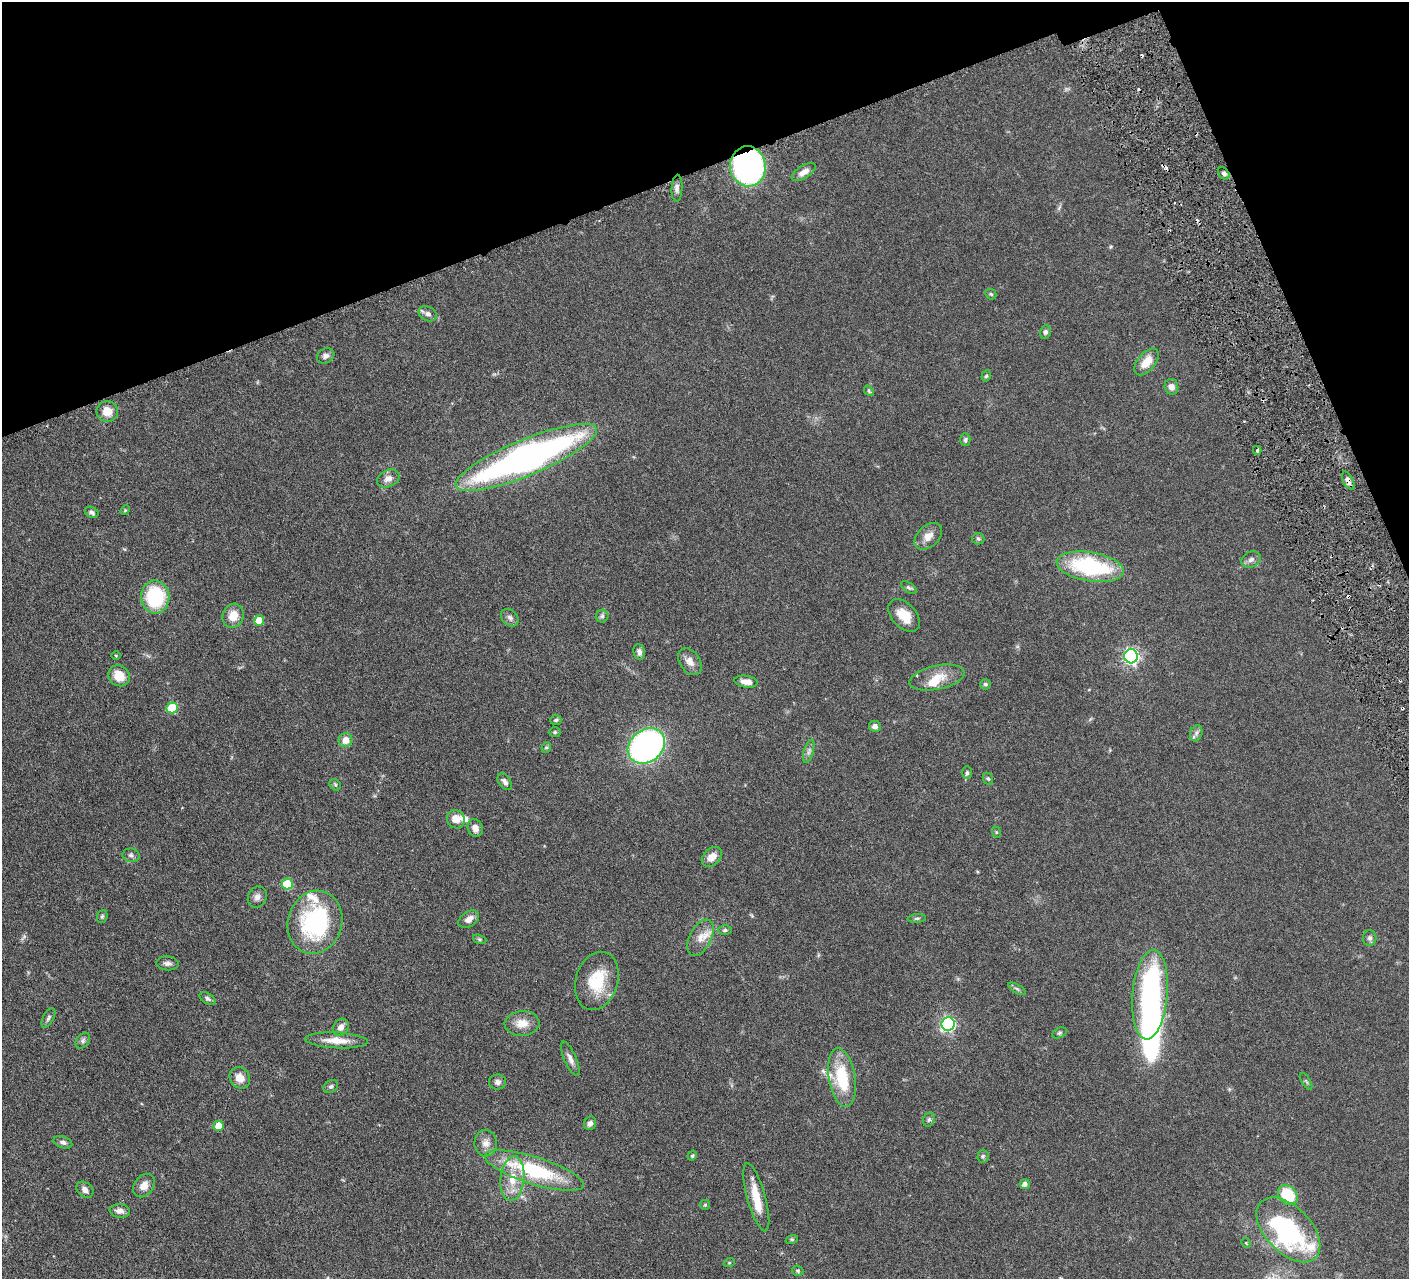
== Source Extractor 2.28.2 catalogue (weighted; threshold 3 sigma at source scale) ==
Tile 3 of 4 x 4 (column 3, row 1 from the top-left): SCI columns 2819-4225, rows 4135-5411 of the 5639 x 5584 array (HDU 1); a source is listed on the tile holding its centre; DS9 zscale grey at full resolution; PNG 1411 x 1281 px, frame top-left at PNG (2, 2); each listed source drawn as its Kron ellipse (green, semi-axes under 4 px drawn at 4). Shown black and unused: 18% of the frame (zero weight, under 3 of 6 exposures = <1% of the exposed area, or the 3 px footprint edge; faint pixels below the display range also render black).
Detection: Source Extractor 2.28.2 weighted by HDU 2 'WHT'; one run over the whole footprint, this tile lists its part. Background 0.0705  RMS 0.0033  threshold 0.0136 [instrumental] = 3 sigma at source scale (4.09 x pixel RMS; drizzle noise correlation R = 1.36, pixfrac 0.8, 0.05/0.05 arcsec/px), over >= 5 px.
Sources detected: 120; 4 inside a brighter object's white glare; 4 cosmic-ray / hot-pixel residue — neither listed nor drawn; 6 inside a brighter listed object's ellipse — not listed separately; the other 106 listed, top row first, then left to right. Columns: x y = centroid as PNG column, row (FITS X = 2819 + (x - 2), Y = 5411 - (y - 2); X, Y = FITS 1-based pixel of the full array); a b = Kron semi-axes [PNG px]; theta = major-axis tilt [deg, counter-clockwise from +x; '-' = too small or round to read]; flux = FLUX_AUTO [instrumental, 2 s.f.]
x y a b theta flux
748 166 20 18 -83 100
804 172 13 6 31 1.9
1224 173 7 5 -48 0.75
677 188 13 5 87 1.1
991 294 6 5 - 0.46
428 314 9 7 -26 1.1
1045 332 7 5 68 0.79
326 356 9 7 31 1.1
1146 362 16 9 49 4.3
986 376 6 4 71 0.45
1171 387 8 7 - 1.5
869 391 6 4 -49 0.41
107 411 11 10 - 3.5
965 440 6 5 - 0.66
1257 450 4 3 - 0.44
526 457 76 18 22 140
388 478 11 8 26 1.9
1348 481 10 5 -64 1.4
125 510 5 4 - 0.32
92 512 7 5 -29 0.78
928 536 16 10 42 2.6
978 539 6 5 - 0.51
1251 560 10 7 25 1.3
1090 567 34 14 -9 30
909 588 9 4 -33 0.56
155 597 16 14 -88 19
904 615 19 12 -48 5
233 616 12 10 70 3.9
602 616 6 6 - 0.64
510 618 10 7 -44 1.1
259 620 5 5 - 4.5
639 652 8 6 -79 1.1
116 655 5 3 - 0.27
1131 656 7 7 - 77
690 662 15 10 -57 2.2
119 676 11 10 - 4.7
937 677 28 12 12 5.4
746 682 12 6 -9 2.1
985 684 5 5 - 0.57
172 708 6 5 - 11
556 720 6 5 - 0.48
875 726 6 5 - 1.3
555 732 6 5 - 0.5
1196 733 8 6 69 0.92
345 740 7 6 - 2.7
646 746 20 16 39 86
546 747 5 4 - 0.44
809 751 12 5 74 1.1
967 773 6 5 - 0.56
988 779 6 5 - 0.47
505 782 9 6 -55 1.1
335 785 6 5 - 0.45
456 819 9 8 - 2.8
475 828 9 7 -69 1.6
996 832 6 3 -72 0.32
131 855 8 6 -9 0.87
712 857 12 8 42 2.6
287 884 5 5 - 11
257 897 11 9 61 1.5
102 916 6 5 - 0.47
917 918 9 4 5 0.54
469 919 11 7 34 2.1
315 922 32 27 73 35
725 930 7 5 0 0.59
700 938 20 11 64 3.5
1370 938 8 6 90 0.83
480 939 7 4 -19 0.44
168 963 11 7 -6 1.1
597 981 30 21 73 12
1017 989 10 4 -30 0.67
1150 995 45 17 85 56
208 998 9 5 -32 0.72
48 1018 10 5 61 0.73
522 1023 17 12 4 3.8
948 1024 7 6 - 51
341 1027 9 7 56 1.9
1059 1033 7 5 27 0.52
336 1040 31 8 -3 4.8
83 1041 9 6 51 0.85
570 1059 18 6 -66 1.6
240 1078 11 9 -51 3.3
842 1078 30 13 -81 13
1306 1081 10 3 -61 0.43
498 1082 8 7 - 1.1
331 1086 8 6 36 0.64
929 1120 7 5 67 0.72
590 1123 7 6 - 1.2
219 1126 5 5 - 4
63 1142 9 5 -18 1
486 1143 13 11 -88 2.2
692 1156 5 4 - 0.4
983 1156 6 5 - 0.55
534 1171 52 13 -17 25
512 1179 22 12 84 6
1025 1184 5 5 - 1.3
144 1186 13 9 54 2.6
85 1190 9 7 -41 1.4
1288 1195 11 8 -45 14
756 1197 35 9 -74 7
705 1205 5 4 - 0.34
120 1211 10 6 -6 1.6
1288 1230 39 23 -46 46
792 1239 6 4 18 0.42
1246 1243 5 4 - 0.39
729 1263 6 3 18 0.27
798 1271 6 5 - 0.43
Overlapping masked pixels (flux is a lower limit): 3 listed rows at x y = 748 166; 1224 173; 1348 481